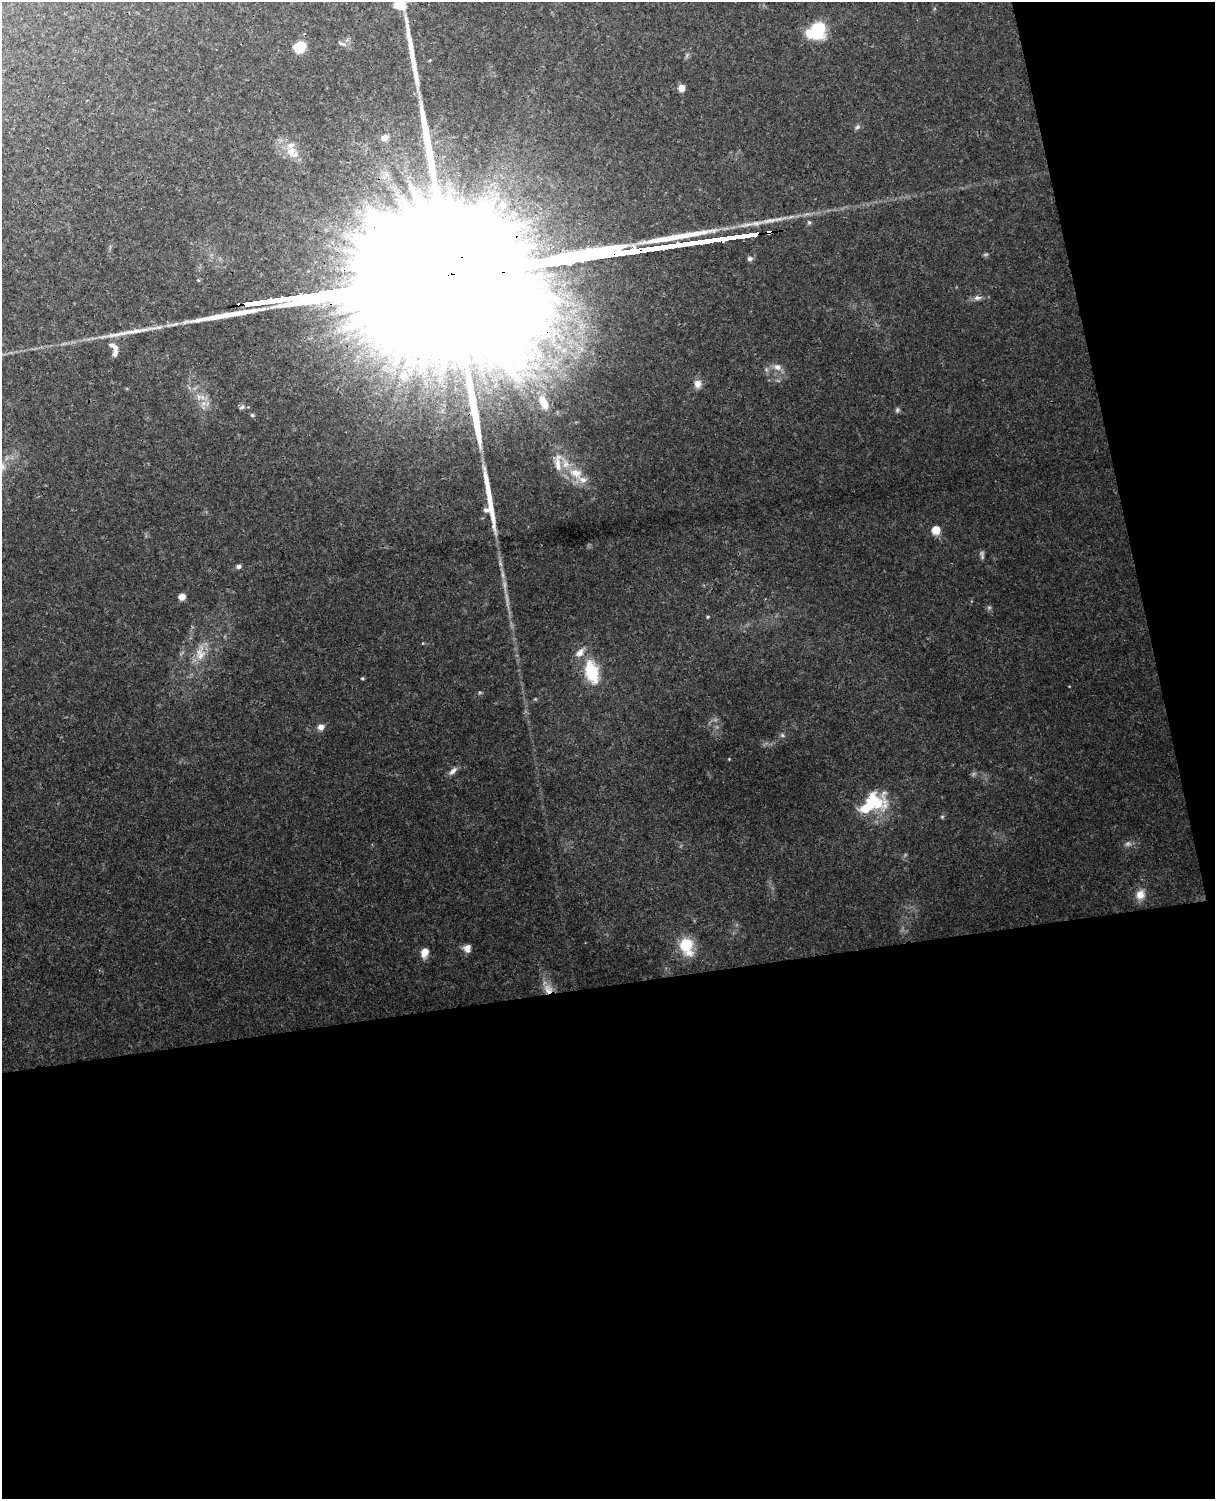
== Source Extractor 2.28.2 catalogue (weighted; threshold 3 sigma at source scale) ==
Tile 12 of 4 x 3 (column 4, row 3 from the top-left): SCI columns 3697-4909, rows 154-1650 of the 4967 x 4909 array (HDU 1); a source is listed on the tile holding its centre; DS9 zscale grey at full resolution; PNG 1217 x 1501 px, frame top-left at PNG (2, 2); no overlay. Shown black and unused: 39% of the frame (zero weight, under 3 of 4 exposures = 6% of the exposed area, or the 3 px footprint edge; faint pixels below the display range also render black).
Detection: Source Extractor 2.28.2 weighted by HDU 2 'WHT'; one run over the whole footprint, this tile lists its part. Background 0.0472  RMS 0.0047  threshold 0.0212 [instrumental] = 3 sigma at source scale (4.5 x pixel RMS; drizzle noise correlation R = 1.50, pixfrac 1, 0.05/0.05 arcsec/px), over >= 5 px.
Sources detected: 55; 2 too faint to see at this stretch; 2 inside a brighter object's white glare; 1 cosmic-ray / hot-pixel residue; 6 long thin detections or spike segments (spike, bleed or trail) — not listed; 5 inside a brighter listed object's ellipse — not listed separately; the other 39 listed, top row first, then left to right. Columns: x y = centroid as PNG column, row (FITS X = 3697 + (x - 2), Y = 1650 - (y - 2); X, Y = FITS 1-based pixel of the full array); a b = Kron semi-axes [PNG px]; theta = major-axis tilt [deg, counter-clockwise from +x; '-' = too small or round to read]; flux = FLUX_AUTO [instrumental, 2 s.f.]
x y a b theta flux
397 5 21 11 -17 5.9
817 29 17 13 -7 16
342 44 10 4 -17 1.2
300 47 7 6 - 25
681 88 6 6 - 3.8
857 127 7 5 46 0.94
384 138 9 8 - 2.7
291 151 15 11 78 5.2
502 205 12 10 -66 4.4
769 232 4 3 - 9
977 298 12 6 8 1.8
114 350 25 11 -72 4.4
531 354 21 9 -57 9.4
777 367 10 9 - 2.7
403 375 7 7 - 3.3
698 384 10 8 -88 3
544 402 21 11 -66 8
242 407 8 4 35 0.76
897 410 7 5 48 0.87
252 415 5 5 - 0.57
558 465 22 8 -80 5.3
576 473 19 12 -24 8.5
486 510 7 6 - 1.3
936 530 5 5 - 15
238 566 6 5 - 1.2
182 597 5 5 - 5.5
708 617 4 3 - 0.52
200 654 16 11 -75 5.6
592 672 28 15 -74 18
362 678 4 4 - 0.52
321 727 7 6 - 2.7
782 735 6 4 -71 0.67
453 771 11 7 40 2.1
876 801 35 20 -41 18
1140 894 13 11 54 4.3
686 945 18 13 -71 15
467 948 9 8 - 2.7
424 952 12 9 60 3.6
548 989 14 11 -71 4.5
Overlapping masked pixels (flux is a lower limit): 2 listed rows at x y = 769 232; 548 989
Isophote crosses this tile's border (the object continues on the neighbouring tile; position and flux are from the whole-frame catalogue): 1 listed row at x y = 397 5